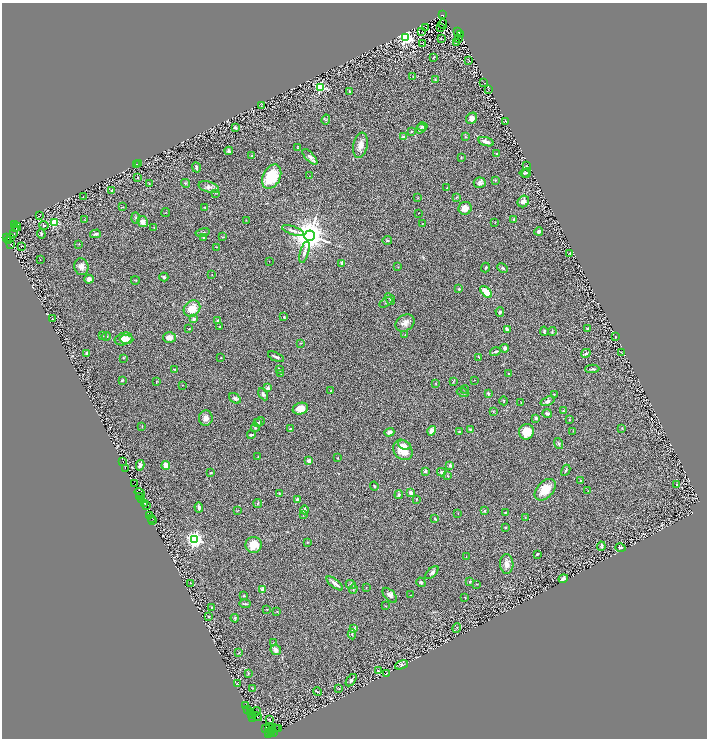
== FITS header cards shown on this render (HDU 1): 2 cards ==
NAXIS1  =                 1410
NAXIS2  =                 1472

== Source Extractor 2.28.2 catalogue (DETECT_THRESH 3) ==
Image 1410 x 1472 px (HDU 1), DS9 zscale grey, zoomed out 1/2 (1 PNG px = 2 x 2 image px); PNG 709 x 740 px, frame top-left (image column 2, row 1471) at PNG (2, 3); each listed source drawn as its Kron ellipse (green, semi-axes under 4 px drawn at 4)
Background 0.558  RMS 0.094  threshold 0.281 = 3 sigma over >= 5 px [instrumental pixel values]
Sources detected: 337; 44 cannot appear on this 1/2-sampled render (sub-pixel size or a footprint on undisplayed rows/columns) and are neither listed nor drawn; the other 293 listed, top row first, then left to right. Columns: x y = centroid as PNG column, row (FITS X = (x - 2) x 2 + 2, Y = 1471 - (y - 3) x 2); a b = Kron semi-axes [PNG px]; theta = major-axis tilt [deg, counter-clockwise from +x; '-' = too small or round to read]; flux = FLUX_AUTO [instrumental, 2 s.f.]
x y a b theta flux
442 15 3 3 - 47
443 24 5 1 - 8.3
426 27 2 2 - 1.8
440 27 2 1 - 4.5
422 32 2 1 - 6
457 32 3 1 - 18
460 35 2 1 - 5.4
405 37 4 4 - 5200
441 39 2 1 - 5.6
458 39 2 1 - 15
456 43 2 1 - 5.6
423 44 3 1 - 5.1
433 57 3 2 - 16
469 61 3 2 - 6.8
413 77 2 2 - 5.8
435 80 4 2 - 12
484 83 2 1 - 28
320 87 3 3 - 1600
489 89 2 1 - 5.2
349 91 3 3 - 29
261 106 2 1 - 5.2
472 118 6 5 - 73
326 119 5 3 - 23
506 121 3 2 - 11
235 127 3 3 - 29
422 127 5 3 - 28
421 129 5 4 - 37
411 131 2 2 - 15
403 137 2 2 - 180
465 137 3 3 - 13
486 142 8 3 -16 88
360 145 13 7 79 140
298 147 3 2 - 8.3
229 151 4 3 - 49
497 154 2 2 - 35
252 156 3 2 - 14
310 157 10 4 -47 61
461 158 3 2 - 10
136 164 2 1 - 8.3
139 164 4 3 - 15
527 166 2 1 - 8.9
196 168 5 2 - 36
524 173 5 3 - 23
527 173 5 3 - 18
309 176 2 1 - 5.3
138 177 3 2 - 18
272 177 13 8 63 700
495 180 3 3 - 13
186 183 4 3 - 19
480 183 6 5 - 57
149 184 3 2 - 10
209 187 10 5 -16 72
447 188 2 1 - 4.7
112 190 3 2 - 19
215 193 4 2 - 13
83 196 2 1 - 12
456 197 3 2 - 11
418 198 3 2 - 9
523 202 6 5 - 94
123 207 3 2 - 10
205 207 3 2 - 11
465 208 6 6 - 150
166 212 4 3 - 15
418 213 2 1 - 5
39 216 2 1 - 5.1
136 218 6 3 -87 21
85 220 2 1 - 4.9
246 220 2 1 - 6.9
514 220 2 2 - 81
54 222 3 3 - 1100
143 222 5 5 - 95
495 222 2 2 - 8.5
423 224 3 2 - 7.6
14 225 4 2 - 67
44 225 5 3 - 17
16 227 5 2 - 79
154 227 2 1 - 4
16 229 2 2 - 180
293 230 11 3 -19 63
539 231 4 3 - 48
203 233 7 3 10 24
14 234 2 1 - 6.3
41 234 5 4 - 25
95 234 5 3 - 45
310 236 5 5 - 40000
7 237 3 2 - 280
223 237 4 2 - 8.9
10 238 2 2 - 42
204 238 3 2 - 26
387 240 5 4 - 26
9 241 2 2 - 170
10 244 3 2 - 130
79 244 2 2 - 8.2
21 247 2 1 - 7.8
217 247 4 2 - 12
304 252 11 3 73 50
570 253 3 2 - 9.5
40 260 2 2 - 4.1
269 261 2 1 - 5.7
342 263 2 2 - 51
81 267 8 7 - 120
398 267 3 2 - 10
485 268 5 3 - 26
503 268 5 3 - 24
212 274 2 1 - 4.7
164 277 4 3 - 40
89 279 5 4 - 86
135 280 4 2 - 8.2
459 289 3 3 - 22
486 292 7 4 -46 320
390 299 6 3 -61 19
386 302 7 2 30 18
192 309 9 7 43 290
500 312 4 3 - 22
284 317 2 2 - 19
52 319 2 1 - 14
194 319 2 2 - 120
218 321 4 3 - 30
405 323 10 8 34 120
220 327 2 2 - 12
587 328 3 3 - 13
189 329 2 2 - 15
507 330 3 2 - 71
544 331 4 2 - 27
552 332 4 3 - 19
405 335 2 2 - 7.5
103 336 3 3 - 11
106 336 4 3 - 33
169 337 6 5 - 82
615 337 2 2 - 8.1
124 339 9 6 17 160
127 339 7 3 -1 52
300 343 3 2 - 9.6
505 348 4 4 - 34
495 352 5 3 - 31
87 353 3 3 - 47
586 353 5 3 - 27
622 353 3 2 - 6.2
276 357 8 2 -24 40
479 357 4 2 - 12
123 358 3 2 - 12
221 358 2 2 - 6.6
174 369 2 2 - 12
279 369 3 2 - 27
592 369 7 3 2 27
280 373 3 2 - 9.5
508 373 2 2 - 22
122 380 4 3 - 16
475 380 2 2 - 4.8
156 382 4 2 - 8.2
453 382 4 2 - 11
436 383 3 2 - 12
182 385 2 2 - 5.4
268 388 3 3 - 38
465 389 4 2 - 8.9
331 391 2 2 - 23
463 392 6 3 -26 22
488 393 3 3 - 27
263 394 6 4 -62 41
554 394 3 3 - 12
235 398 6 4 -36 39
504 401 4 3 - 14
548 401 7 4 21 48
521 402 2 2 - 6.2
300 409 8 5 17 190
493 411 4 2 - 9.5
563 411 3 3 - 16
547 414 4 3 - 38
206 418 7 7 - 88
536 418 3 3 - 34
569 420 3 2 - 10
260 422 5 3 - 30
258 423 3 2 - 11
142 426 3 2 - 9.1
255 428 4 3 - 19
622 428 4 3 - 19
290 429 3 2 - 7.2
470 429 2 2 - 79
432 431 5 4 - 100
573 431 2 2 - 8.5
389 432 5 3 - 70
459 432 3 3 - 19
526 432 8 7 - 340
251 435 4 2 - 31
559 444 6 3 -71 21
404 445 6 4 -23 42
403 450 11 9 -54 310
258 457 2 2 - 8.5
338 458 2 2 - 8.9
309 461 2 2 - 210
123 462 2 1 - 4.6
140 465 5 3 - 53
166 465 4 4 - 120
450 465 4 3 - 26
125 468 2 1 - 170
566 470 6 3 64 22
425 471 3 2 - 45
441 472 4 3 - 34
211 473 3 3 - 16
448 476 3 2 - 14
581 481 4 2 - 16
135 484 2 1 - 140
677 485 3 2 - 11
374 486 4 3 - 26
545 490 13 8 46 300
588 491 2 2 - 6.9
140 493 5 2 - 300
279 493 3 2 - 11
411 493 3 3 - 96
399 495 4 4 - 23
140 496 4 1 - 290
297 499 2 2 - 100
416 499 3 2 - 9.3
142 500 3 1 - 280
145 503 3 2 - 310
258 503 4 2 - 11
147 506 3 1 - 12
199 507 5 4 - 58
304 510 4 2 - 55
237 511 3 2 - 8.9
484 511 3 3 - 19
458 513 2 2 - 6
505 513 3 2 - 17
304 514 4 2 - 22
150 516 2 1 - 49
525 517 3 2 - 6.6
151 518 2 2 - 170
435 519 3 2 - 11
152 521 2 2 - 74
506 527 3 2 - 8.7
195 539 4 4 - 6400
307 542 2 2 - 17
253 545 8 8 - 250
601 546 4 3 - 22
620 547 5 4 - 41
537 554 4 2 - 19
466 557 2 2 - 4.6
507 564 10 6 -89 130
432 573 8 4 44 50
563 579 5 3 - 75
421 582 5 4 - 29
470 582 3 3 - 16
191 583 3 2 - 4.8
335 583 10 3 -38 86
351 584 5 4 - 27
477 584 2 2 - 8
366 587 2 2 - 6.9
353 589 4 3 - 22
263 590 2 2 - 310
390 595 9 5 -46 71
411 595 4 2 - 9.3
244 596 3 2 - 18
465 597 2 1 - 7.9
245 604 5 2 - 25
386 606 3 2 - 7.5
211 607 3 3 - 16
267 609 2 2 - 14
277 611 3 2 - 9
209 617 4 3 - 12
235 618 4 3 - 20
457 628 4 3 - 20
354 629 2 2 - 200
352 634 5 2 - 20
273 643 3 3 - 11
276 650 5 5 - 88
239 653 3 2 - 13
401 665 7 4 19 31
378 670 2 2 - 140
386 673 3 2 - 7.7
248 674 3 2 - 13
351 680 7 3 54 35
237 684 3 2 - 8.1
253 688 4 2 - 13
339 689 3 2 - 9.2
317 692 4 1 - 13
246 705 2 1 - 160
248 710 3 2 - 400
251 712 4 2 - 790
256 712 5 4 - 320
252 715 3 2 - 1100
257 717 5 2 - 180
253 718 4 2 - 290
269 719 2 2 - 9
266 728 2 2 - 220
269 728 3 2 - 350
272 728 2 1 - 97
275 728 2 1 - 27
278 729 3 2 - 170
272 730 3 2 - 160
268 732 2 1 - 330
273 733 2 1 - 160
269 734 4 2 - 330
271 734 2 1 - 73
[44 sub-pixel or undisplayed-footprint detections neither listed nor drawn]